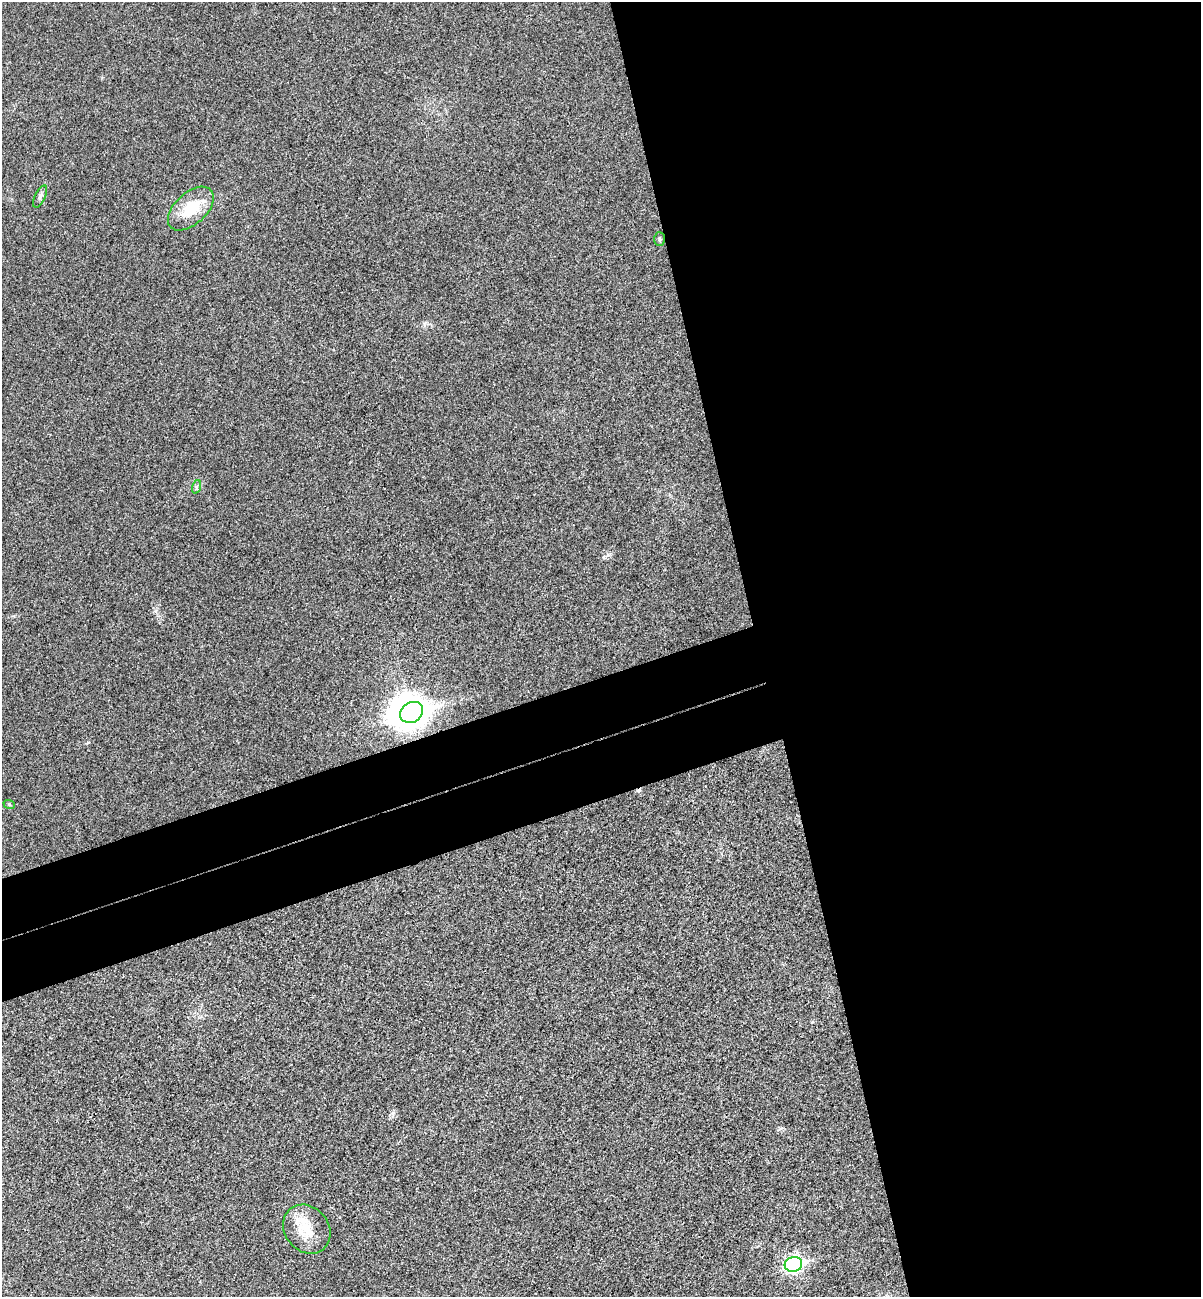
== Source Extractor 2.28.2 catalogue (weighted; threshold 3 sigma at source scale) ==
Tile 8 of 4 x 4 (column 4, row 2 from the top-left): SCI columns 3764-4962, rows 2650-3944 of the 5253 x 5299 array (HDU 1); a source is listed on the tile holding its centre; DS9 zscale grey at full resolution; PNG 1203 x 1299 px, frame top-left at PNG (2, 2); each listed source drawn as its Kron ellipse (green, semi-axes under 4 px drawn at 4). Shown black and unused: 43% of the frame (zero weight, under 3 of 4 exposures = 6% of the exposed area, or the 3 px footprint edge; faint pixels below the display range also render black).
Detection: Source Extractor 2.28.2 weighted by HDU 2 'WHT'; one run over the whole footprint, this tile lists its part. Background 0.0197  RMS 0.0064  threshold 0.0286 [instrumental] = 3 sigma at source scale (4.5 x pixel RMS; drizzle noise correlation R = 1.50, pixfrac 1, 0.05/0.05 arcsec/px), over >= 5 px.
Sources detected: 10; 1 inside a brighter object's white glare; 1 cosmic-ray / hot-pixel residue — neither listed nor drawn; the other 8 listed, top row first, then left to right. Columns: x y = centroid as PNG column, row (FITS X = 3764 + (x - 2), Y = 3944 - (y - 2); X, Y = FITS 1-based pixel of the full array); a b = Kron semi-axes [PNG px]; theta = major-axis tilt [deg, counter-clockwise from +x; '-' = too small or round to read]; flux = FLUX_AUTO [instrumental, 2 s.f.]
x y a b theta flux
40 197 12 5 65 1.8
191 209 27 16 42 21
659 239 7 5 -89 1.1
196 487 7 4 72 1.1
412 712 12 10 34 680
9 804 6 3 -19 0.68
307 1229 26 22 -51 17
793 1264 9 7 18 150
Overlapping masked pixels (flux is a lower limit): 1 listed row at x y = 412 712